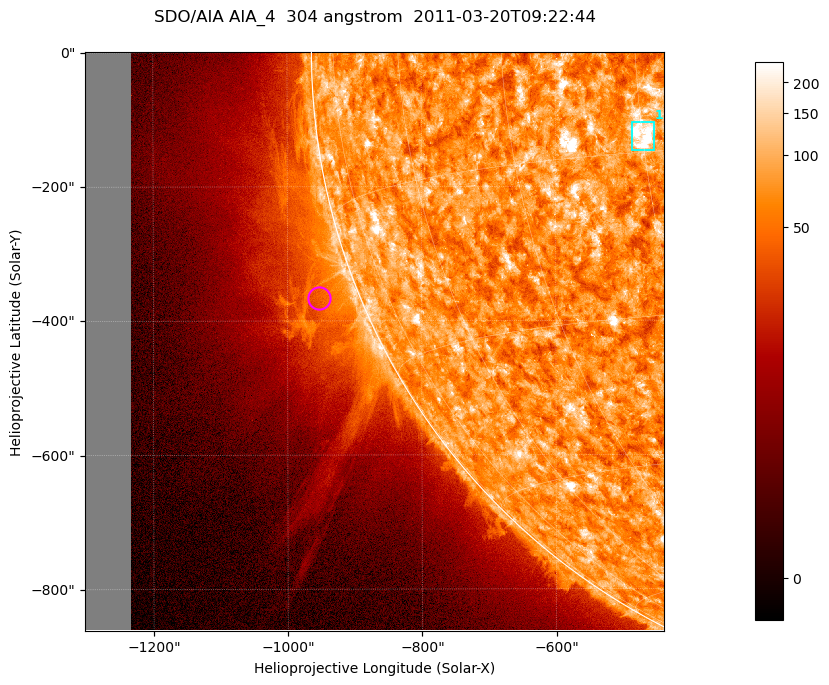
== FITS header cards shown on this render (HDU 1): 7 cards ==
TELESCOP= 'SDO/AIA '           / For AIA: SDO/AIA
INSTRUME= 'AIA_4   '           / For AIA: AIA_ATA1, AIA_ATA2, AIA_ATA3 or AIA_AT
WAVELNTH=                  304 / [angstrom] Wavelength
WAVEUNIT= 'angstrom'           / Wavelength unit: angstrom
DATE-OBS= '2011-03-20T09:22:44.124' / [ISO] Date when observation started; ISO 8
CTYPE1  = 'HPLN-TAN'           / CTYPE1; Typically HPLN
CTYPE2  = 'HPLT-TAN'           / CTYPE2; Typically HPLT

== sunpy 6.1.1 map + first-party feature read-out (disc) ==
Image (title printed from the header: SDO/AIA AIA_4  304 angstrom  2011-03-20T09:22:44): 1438 x 1438 px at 0.6 arcsec/px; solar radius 964 arcsec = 1605 px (partial field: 11% of the solar disc is inside the frame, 43% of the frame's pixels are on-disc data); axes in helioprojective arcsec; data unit not stated in the header (colour bar unlabelled)
Orientation: roll -0.132 deg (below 1 deg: not rotated)
Missing data: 7.9% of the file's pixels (0.0% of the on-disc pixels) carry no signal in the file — blank (NaN) pixels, whole columns, Tx -1302..-1232 arcsec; drawn neutral grey and excluded from every search
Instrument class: DISC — disc imager (sunpy class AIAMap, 304 A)
Bright regions (active regions / flare kernels): reference = the on-disc median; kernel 13 px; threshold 5 sigma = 115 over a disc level ~72.8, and >= 1.15x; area >= 2067 px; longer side >= 17 px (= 10 arcsec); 1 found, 1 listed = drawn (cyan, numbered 1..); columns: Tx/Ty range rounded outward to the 2 arcsec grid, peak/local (2 s.f.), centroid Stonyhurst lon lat
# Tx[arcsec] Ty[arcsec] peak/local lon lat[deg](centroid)
1 -488..-454 -148..-104 7.6 -30 -14
Off-limb structures (1.02-1.3 R_sun): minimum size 400 px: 7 found; the strongest spans PA ~95..125 deg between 1.02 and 1.16 R_sun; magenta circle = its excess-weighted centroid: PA ~110 deg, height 1.06 R_sun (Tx ~-954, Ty ~-366 arcsec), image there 2.1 x the reference